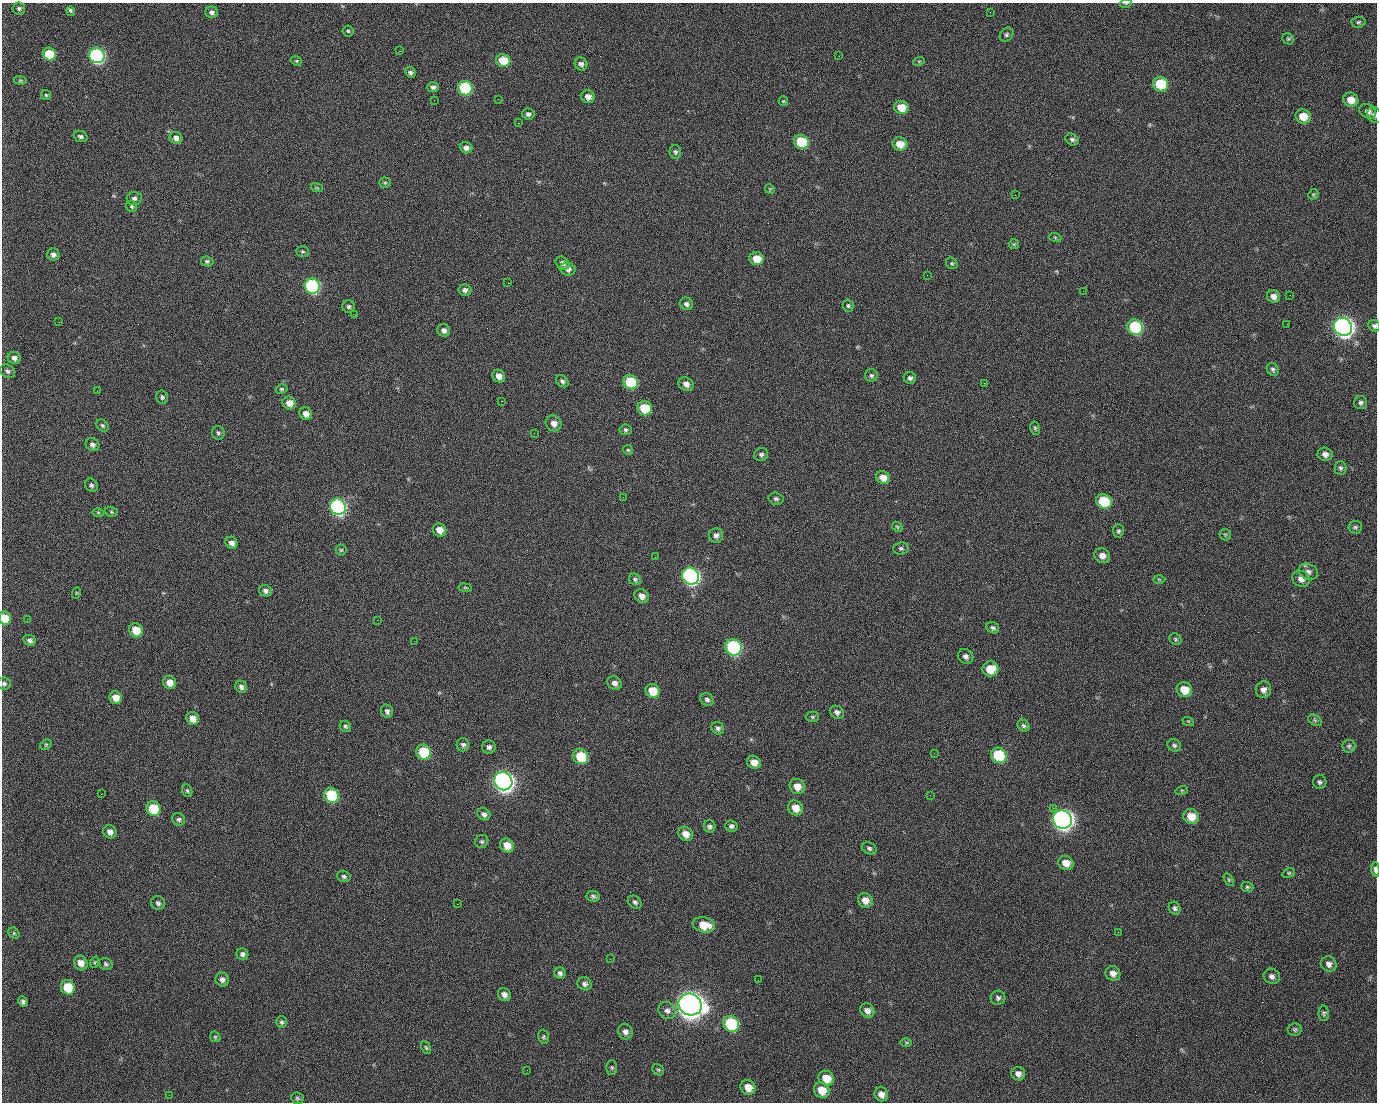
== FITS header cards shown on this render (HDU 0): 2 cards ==
NAXIS1  =                 1375 / length of data axis 1
NAXIS2  =                 1100 / length of data axis 2

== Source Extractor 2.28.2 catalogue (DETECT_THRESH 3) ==
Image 1375 x 1100 px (HDU 0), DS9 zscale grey, 1 PNG px = 1 image px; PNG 1379 x 1104 px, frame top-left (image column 1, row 1100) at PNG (2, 3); each listed source drawn as its Kron ellipse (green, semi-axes under 4 px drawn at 4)
Background 1510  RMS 32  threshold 96.2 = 3 sigma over >= 5 px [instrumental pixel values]
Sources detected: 245; all 245 listed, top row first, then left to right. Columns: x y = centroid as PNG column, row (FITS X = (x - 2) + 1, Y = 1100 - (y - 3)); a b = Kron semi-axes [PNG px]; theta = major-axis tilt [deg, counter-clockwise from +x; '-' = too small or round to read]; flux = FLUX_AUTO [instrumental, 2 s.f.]
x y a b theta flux
1126 3 5 3 - 2.0e+03
19 8 6 6 - 4.7e+03
71 11 5 3 - 7.1e+03
212 12 6 5 - 7.2e+03
990 12 3 2 - 2.2e+03
1358 22 7 5 4 4.1e+03
348 31 5 5 - 3.4e+03
1006 35 8 6 47 4.8e+03
1288 39 6 5 - 3.2e+03
399 51 2 2 - 2.5e+04
49 54 7 6 - 6.9e+04
97 56 8 7 - 4.7e+05
839 56 2 2 - 1.1e+03
296 61 6 4 -21 2.7e+03
503 61 7 6 - 5.4e+04
919 61 6 3 18 2.1e+03
581 64 7 6 - 8.1e+03
410 72 6 5 - 6.0e+03
20 80 6 4 -5 2.9e+03
1161 84 8 7 - 9.8e+04
433 87 6 5 - 6.3e+03
465 88 7 7 - 1.7e+05
46 95 5 5 - 2.7e+03
588 97 7 6 - 1.3e+04
498 99 2 2 - 1.7e+03
434 100 2 2 - 4.5e+03
1351 100 8 7 - 2.5e+04
783 101 5 4 - 2.3e+03
901 107 7 6 - 3.4e+04
1368 111 9 7 -29 1.0e+04
528 114 6 5 - 6.0e+03
1374 115 8 6 -59 6.9e+03
1303 116 8 7 - 3.4e+04
518 123 2 2 - 3.2e+04
80 136 7 5 -20 5.5e+03
176 138 6 5 - 9.2e+03
1072 139 7 5 -30 4.9e+03
801 142 7 7 - 8.7e+04
900 144 7 6 - 3.0e+04
466 148 6 5 - 8.9e+03
675 152 7 5 -75 4.7e+03
385 183 5 5 - 3.0e+03
317 188 6 4 -18 2.6e+03
770 189 5 4 - 2.2e+03
1313 194 5 4 - 2.7e+03
1015 195 2 2 - 7.3e+03
134 198 7 6 - 6.3e+03
132 207 6 5 - 3.4e+03
1055 237 6 4 -18 2.3e+03
1014 244 5 5 - 3.1e+03
302 251 6 5 - 3.7e+03
53 254 6 6 - 8.2e+03
756 259 7 6 - 3.0e+04
207 261 6 5 - 3.7e+03
562 263 7 6 - 8.3e+03
952 263 6 5 - 3.6e+03
568 269 7 6 - 9.0e+03
927 275 2 2 - 1.0e+03
508 283 2 2 - 5.7e+04
312 286 8 7 - 3.0e+05
465 290 6 6 - 7.3e+03
1083 291 2 2 - 3.6e+03
1290 295 2 2 - 2.1e+03
1273 296 7 6 - 1.1e+04
686 304 7 6 - 6.6e+03
848 306 6 5 - 4.0e+03
349 307 6 6 - 5.1e+03
355 315 2 2 - 1.2e+03
59 322 3 2 - 1.7e+03
1287 324 2 2 - 1.4e+03
1374 326 6 6 - 5.2e+03
1135 327 8 7 - 1.7e+05
1343 327 9 8 - 1.3e+06
444 330 6 6 - 8.7e+03
14 358 6 6 - 8.5e+03
1273 369 6 5 - 5.2e+03
8 371 8 6 -32 5.7e+03
871 375 6 6 - 4.7e+03
499 376 6 6 - 1.4e+04
910 378 6 6 - 6.0e+03
562 381 7 5 -43 5.2e+03
631 382 7 7 - 8.9e+04
984 383 2 2 - 1.6e+04
686 384 8 6 -27 1.0e+04
281 389 6 4 15 3.2e+03
97 391 2 2 - 1.4e+03
162 397 7 6 - 5.0e+03
501 401 3 2 - 5.9e+04
289 403 7 6 - 1.8e+04
1361 403 6 6 - 5.3e+03
644 408 7 7 - 6.5e+04
306 414 6 6 - 1.3e+04
554 423 8 7 - 1.5e+04
102 425 7 5 -45 3.9e+03
1035 428 7 5 -75 3.4e+03
625 430 6 5 - 4.1e+03
218 433 7 6 - 4.9e+03
534 433 2 2 - 8.5e+02
92 445 7 6 - 7.7e+03
628 450 5 5 - 2.9e+03
1325 454 7 6 - 1.0e+04
761 455 7 6 - 5.1e+03
1340 468 7 6 - 5.2e+03
883 478 7 6 - 1.9e+04
91 485 7 6 - 5.6e+03
623 497 2 2 - 3.4e+03
776 499 7 6 - 4.7e+03
1104 501 8 7 - 8.4e+04
338 507 8 7 - 5.3e+05
98 512 6 4 0 2.6e+03
111 512 6 5 - 2.9e+03
897 527 6 4 -45 2.8e+03
1355 527 7 6 - 4.4e+03
440 530 7 6 - 1.9e+04
1118 531 6 5 - 4.2e+03
716 535 7 7 - 8.8e+03
1225 535 6 5 - 3.1e+03
232 543 6 5 - 9.5e+03
901 548 8 6 6 5.0e+03
341 550 5 5 - 3.0e+03
1102 555 8 7 - 1.4e+04
655 557 2 2 - 9.2e+02
1308 572 10 7 -25 7.9e+03
691 576 9 8 - 6.3e+05
635 579 6 5 - 4.4e+03
1159 579 6 4 -2 2.4e+03
1301 579 9 7 -33 1.2e+04
465 588 7 3 -9 2.4e+03
265 591 6 5 - 7.4e+03
76 593 6 3 72 2.1e+03
642 596 7 6 - 1.2e+04
5 618 6 6 - 3.9e+04
27 619 3 2 - 1.9e+03
377 620 2 2 - 1.3e+04
993 628 6 5 - 5.0e+03
136 630 7 6 - 3.8e+04
1175 639 6 5 - 3.5e+03
30 640 6 5 - 6.5e+03
414 641 2 2 - 9.3e+02
733 647 8 8 - 3.0e+05
965 656 8 7 - 7.8e+03
990 669 8 7 - 4.3e+04
169 682 7 6 - 1.8e+04
614 683 7 6 - 9.9e+03
4 684 7 6 - 4.9e+03
241 687 6 5 - 6.1e+03
1184 690 8 7 - 3.5e+04
1263 690 8 7 - 1.1e+04
653 691 7 6 - 4.2e+04
116 698 6 6 - 1.9e+04
707 700 7 6 - 6.0e+03
387 711 7 6 - 7.4e+03
837 712 7 6 - 7.0e+03
812 717 7 5 -1 3.4e+03
193 718 7 6 - 2.0e+04
1315 720 7 5 -33 4.0e+03
1188 721 6 3 -17 2.3e+03
345 726 6 5 - 4.2e+03
1023 726 6 5 - 4.3e+03
718 728 7 6 - 5.7e+03
46 745 6 4 30 2.9e+03
463 745 7 6 - 6.0e+03
1174 745 7 6 - 4.9e+03
1349 746 6 6 - 4.5e+03
489 747 6 6 - 6.9e+03
424 752 7 7 - 9.2e+04
934 753 2 2 - 2.0e+03
999 755 8 7 - 1.1e+05
581 756 8 7 - 6.7e+04
754 762 7 6 - 2.0e+04
503 781 9 8 - 1.4e+06
1320 782 7 6 - 5.3e+03
797 786 8 7 - 2.2e+04
1182 790 6 4 18 2.5e+03
187 791 6 5 - 3.6e+03
101 794 3 2 - 2.9e+03
331 795 8 7 - 1.3e+05
930 795 2 2 - 9.0e+03
795 808 8 7 - 2.7e+04
1053 808 2 2 - 1.8e+04
153 809 7 6 - 6.7e+04
484 814 7 5 -36 6.6e+03
1191 816 8 7 - 3.0e+04
179 819 6 6 - 5.2e+03
1062 819 10 9 - 1.4e+06
710 826 6 6 - 6.1e+03
731 826 6 5 - 5.8e+03
110 832 7 6 - 1.1e+04
685 834 8 6 -41 1.9e+04
482 841 7 6 - 4.2e+03
507 845 7 6 - 2.5e+04
869 848 7 5 -28 5.2e+03
1066 863 8 7 - 2.2e+04
1375 870 7 3 -86 9.2e+03
1289 873 6 4 21 3.3e+03
344 876 7 5 -18 5.0e+03
1229 880 7 4 -60 3.0e+03
1247 887 6 5 - 3.5e+03
593 896 7 5 -7 4.9e+03
865 900 7 7 - 1.8e+04
635 902 7 6 - 5.5e+03
158 903 7 6 - 6.6e+03
457 904 3 2 - 1.8e+03
1175 908 7 5 -57 5.1e+03
704 925 11 7 -12 3.9e+04
1118 932 2 2 - 3.1e+03
14 933 6 5 - 3.4e+03
242 954 6 5 - 7.0e+03
610 959 2 2 - 3.1e+03
95 962 6 3 71 2.4e+03
81 963 7 6 - 1.7e+04
106 964 7 6 - 4.5e+03
1329 964 8 7 - 1.0e+04
560 973 6 5 - 6.0e+03
1113 973 8 7 - 1.3e+04
1272 976 8 7 - 8.0e+03
222 980 7 6 - 9.2e+03
758 980 2 2 - 2.2e+03
585 984 7 6 - 6.8e+03
68 987 7 6 - 5.6e+04
504 994 7 6 - 1.1e+04
998 998 7 7 - 6.1e+03
23 1002 5 4 - 5.1e+03
690 1005 12 10 -32 2.9e+06
667 1011 9 8 - 9.9e+03
867 1011 7 6 - 1.2e+04
1324 1013 8 5 -89 4.1e+03
282 1022 6 5 - 4.0e+03
731 1024 8 7 - 1.7e+05
1295 1029 7 6 - 3.9e+03
625 1032 8 7 - 9.9e+03
215 1037 6 4 -45 2.9e+03
544 1037 7 5 -75 3.7e+03
906 1042 6 4 0 2.7e+03
426 1048 7 4 -62 3.1e+03
612 1068 7 5 -89 3.8e+03
527 1070 2 2 - 9.4e+02
658 1070 6 5 - 3.4e+03
1018 1074 7 6 - 1.0e+04
826 1078 8 7 - 3.3e+04
748 1087 8 7 - 2.7e+04
822 1090 8 7 - 3.2e+04
881 1094 7 6 - 1.3e+04
169 1095 2 2 - 6.0e+03
297 1098 6 5 - 3.8e+03
At the frame edge (FLAGS 8, measured only in part): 6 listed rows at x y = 1126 3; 1374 115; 1374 326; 5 618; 4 684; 1375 870